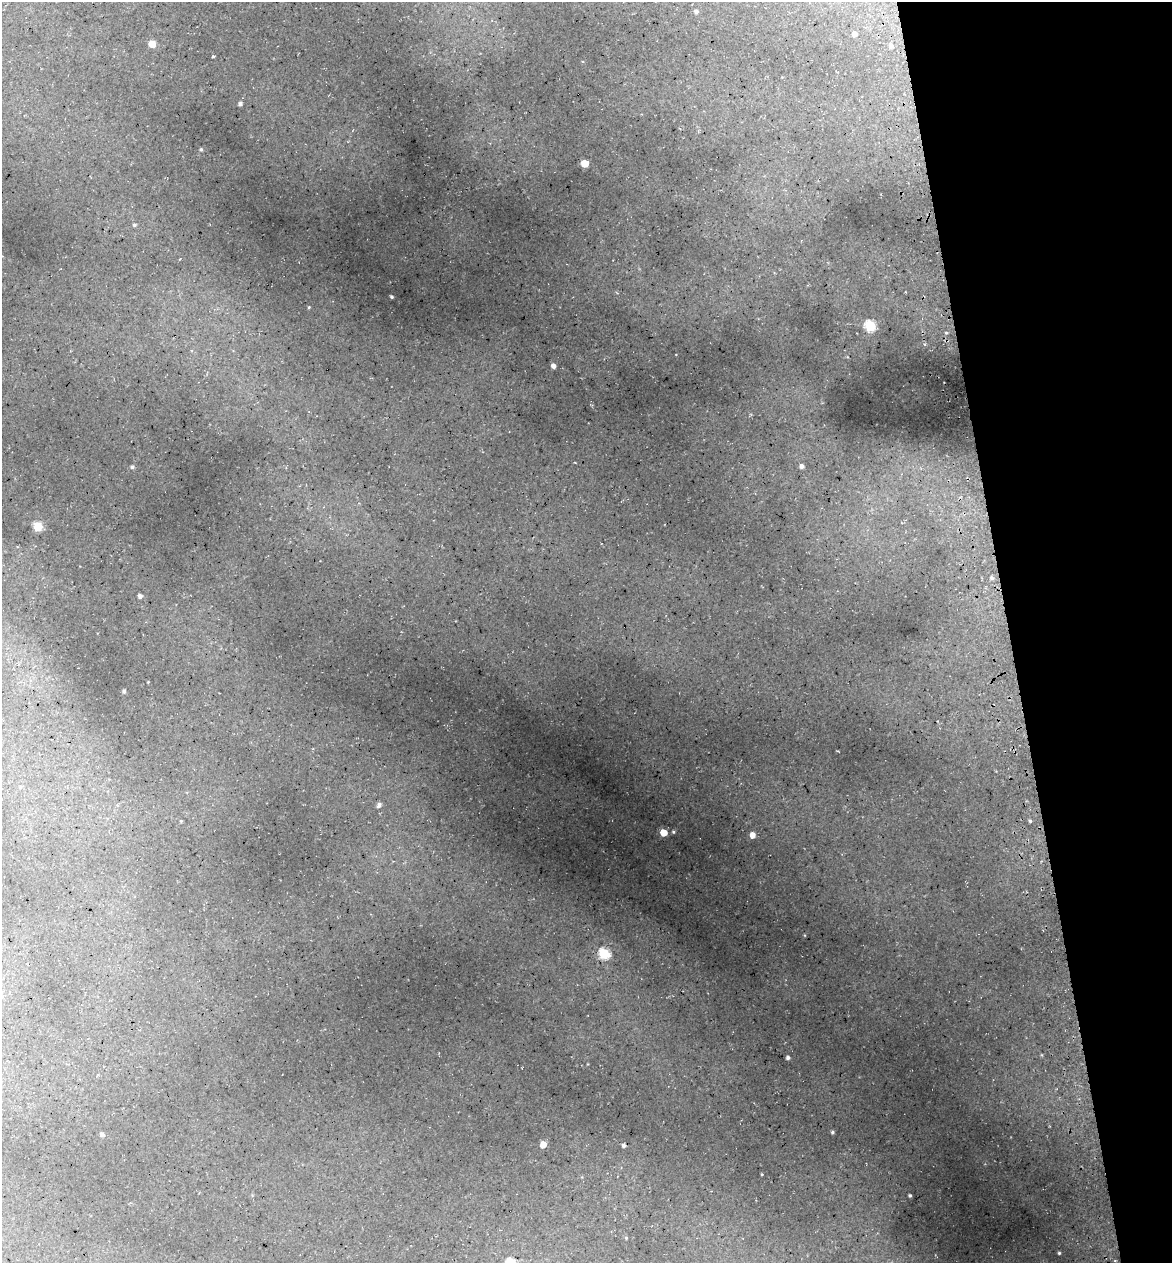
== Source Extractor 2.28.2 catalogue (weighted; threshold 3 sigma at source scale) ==
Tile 12 of 4 x 4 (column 4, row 3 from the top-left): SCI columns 3656-4825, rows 1336-2596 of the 4922 x 5194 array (HDU 1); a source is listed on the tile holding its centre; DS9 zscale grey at full resolution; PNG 1174 x 1265 px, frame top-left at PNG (2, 2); no overlay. Shown black and unused: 14% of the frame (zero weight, under 3 of 5 exposures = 5% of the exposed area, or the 3 px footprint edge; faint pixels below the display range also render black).
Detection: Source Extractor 2.28.2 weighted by HDU 2 'WHT'; one run over the whole footprint, this tile lists its part. Background 0.135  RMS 0.0071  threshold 0.0321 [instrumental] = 3 sigma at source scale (4.5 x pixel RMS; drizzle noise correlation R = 1.50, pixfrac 1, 0.0396/0.0396 arcsec/px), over >= 5 px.
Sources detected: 33; all 33 listed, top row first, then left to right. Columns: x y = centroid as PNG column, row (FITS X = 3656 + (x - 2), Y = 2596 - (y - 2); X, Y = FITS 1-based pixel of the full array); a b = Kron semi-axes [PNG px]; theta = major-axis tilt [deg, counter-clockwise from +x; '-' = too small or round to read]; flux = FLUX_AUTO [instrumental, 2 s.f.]
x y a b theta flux
696 11 4 4 - 1.4
854 34 4 4 - 3.4
152 44 5 5 - 10
891 46 5 5 - 1.9
213 56 3 2 - 0.63
240 104 4 4 - 1.5
201 149 4 3 - 0.85
585 163 5 5 - 13
134 225 4 4 - 0.96
391 297 4 3 - 0.82
309 307 4 4 - 0.61
870 326 5 5 - 46
553 366 5 4 - 2.4
802 466 5 5 - 2.2
132 467 5 4 - 1.2
38 527 5 5 - 27
992 578 5 4 - 1.3
140 596 4 4 - 1.9
124 691 4 4 - 1.3
379 805 7 4 51 2.1
1030 821 4 4 - 0.98
673 832 4 4 - 0.8
664 833 5 5 - 13
752 835 5 4 - 4.8
604 954 6 5 - 44
788 1058 4 4 - 1.5
832 1132 4 4 - 0.96
102 1134 5 4 - 1.7
543 1145 5 5 - 6.1
624 1145 4 3 - 1.6
910 1195 3 3 - 0.89
626 1238 4 3 - 0.68
1059 1253 3 3 - 0.75